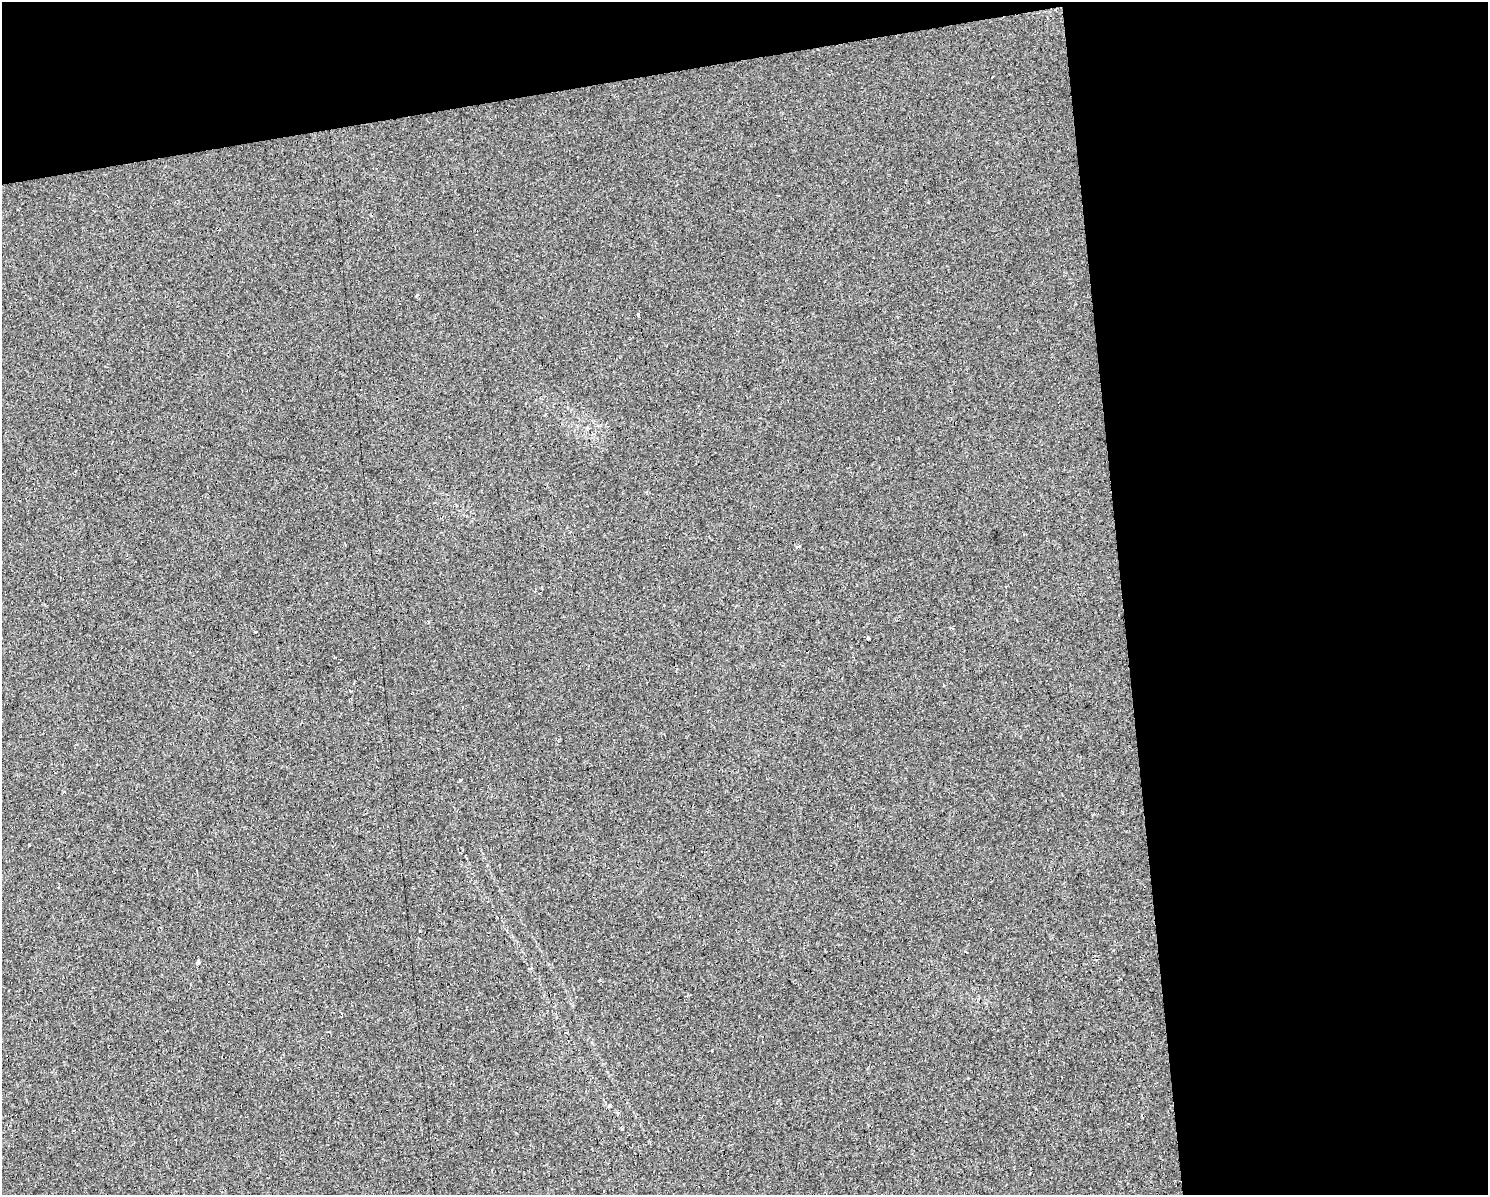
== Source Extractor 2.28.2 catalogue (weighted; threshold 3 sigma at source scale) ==
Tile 3 of 3 x 4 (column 3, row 1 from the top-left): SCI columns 3034-4519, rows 3579-4771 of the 4537 x 4771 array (HDU 1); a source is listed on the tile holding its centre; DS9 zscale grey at full resolution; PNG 1490 x 1197 px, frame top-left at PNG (2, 2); no overlay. Shown black and unused: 30% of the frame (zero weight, under 2 of 3 exposures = <1% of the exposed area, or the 3 px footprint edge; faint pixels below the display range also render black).
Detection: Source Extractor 2.28.2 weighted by HDU 2 'WHT'; one run over the whole footprint, this tile lists its part. Background 0.0262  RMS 0.0059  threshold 0.0264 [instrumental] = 3 sigma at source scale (4.5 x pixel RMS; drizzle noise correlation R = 1.50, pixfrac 1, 0.0396/0.0396 arcsec/px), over >= 5 px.
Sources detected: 19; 8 cosmic-ray / hot-pixel residue — not listed; the other 11 listed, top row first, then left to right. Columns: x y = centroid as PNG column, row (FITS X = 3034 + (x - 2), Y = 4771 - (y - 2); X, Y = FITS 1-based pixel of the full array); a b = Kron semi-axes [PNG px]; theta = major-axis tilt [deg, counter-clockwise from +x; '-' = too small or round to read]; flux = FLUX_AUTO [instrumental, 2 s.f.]
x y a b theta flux
416 296 4 2 - 1.2
638 314 4 3 - 1.3
11 516 3 2 - 0.84
771 527 3 3 - 1.7
798 546 4 3 - 3.3
256 632 3 2 - 0.6
350 690 3 3 - 2.3
460 780 3 3 - 5.5
965 952 3 2 - 1.5
614 961 3 3 - 2
198 963 4 3 - 2.8
Unlisted compact peaks at least as high as the median listed source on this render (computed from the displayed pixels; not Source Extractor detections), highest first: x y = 609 1106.